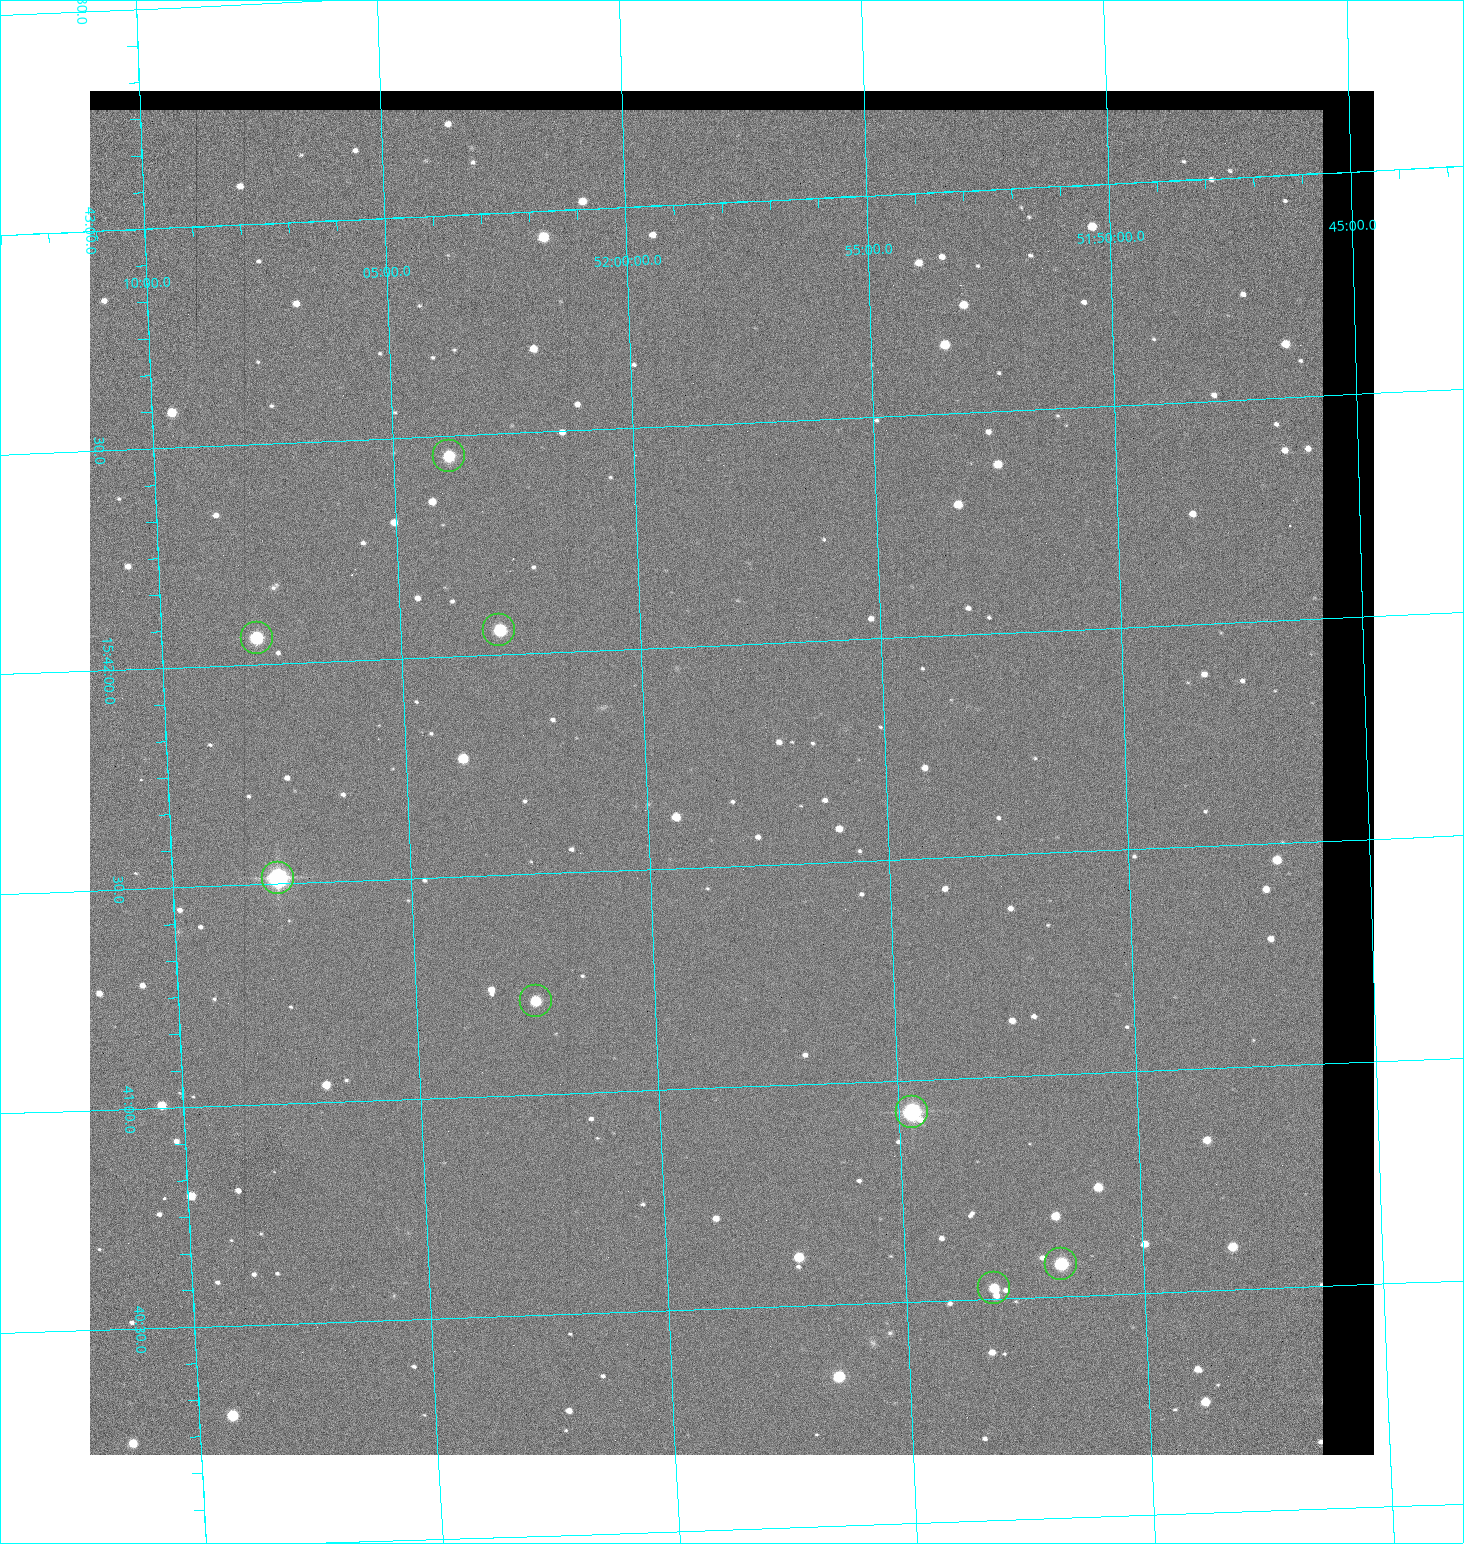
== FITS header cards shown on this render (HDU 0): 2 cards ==
NAXIS1  =                 1284 / length of data axis 1
NAXIS2  =                 1364 / length of data axis 2

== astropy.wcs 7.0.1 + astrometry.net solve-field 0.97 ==
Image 1284 x 1364 px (HDU 0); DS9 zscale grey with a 90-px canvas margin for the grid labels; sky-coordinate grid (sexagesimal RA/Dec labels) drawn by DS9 from the SOLVED WCS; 8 Tycho-2 reference stars matched to detected sources circled (green)
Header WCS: RA---TAN/DEC--TAN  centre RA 15:41:43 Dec +51:58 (235.43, +51.97 deg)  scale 1.26 arcsec/px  FOV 26.9' x 28.5'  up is +92 deg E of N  parity flipped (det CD > 0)
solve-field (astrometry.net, Tycho-2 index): VERIFIED the header's WCS against the Tycho-2 star catalogue (8 matches, 0 conflicts) and refined it, rather than solving blind
Solved WCS: RA---TAN-SIP/DEC--TAN-SIP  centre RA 15:41:43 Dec +51:58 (235.43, +51.97 deg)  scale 1.25 arcsec/px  FOV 26.8' x 28.5'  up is +92 deg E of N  parity flipped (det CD > 0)
The solver's refit moves the header's centre by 0.56 arcsec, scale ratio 0.9975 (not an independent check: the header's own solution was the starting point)
Tycho-2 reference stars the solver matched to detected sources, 8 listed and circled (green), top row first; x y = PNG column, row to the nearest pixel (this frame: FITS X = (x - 90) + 1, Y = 1364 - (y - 91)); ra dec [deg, ICRS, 3 dp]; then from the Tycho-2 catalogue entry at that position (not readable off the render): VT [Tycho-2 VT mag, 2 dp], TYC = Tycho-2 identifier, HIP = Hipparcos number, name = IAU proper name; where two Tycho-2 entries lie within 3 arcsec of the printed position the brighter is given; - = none
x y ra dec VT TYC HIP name
449 456 235.614 +52.064 11.61 3489-1132-1 - -
499 630 235.514 +52.049 11.19 3489-1407-1 - -
257 638 235.515 +52.133 11.12 3489-1380-1 - -
278 878 235.378 +52.130 9.31 3489-1322-1 76850 -
536 1001 235.303 +52.042 11.52 3489-958-1 - -
912 1112 235.232 +51.912 9.59 3489-824-1 - -
1061 1264 235.143 +51.862 10.97 3489-1016-1 - -
994 1288 235.131 +51.886 12.29 3489-908-1 - -